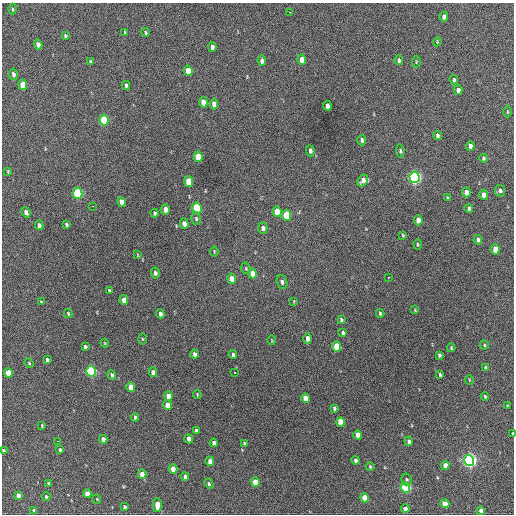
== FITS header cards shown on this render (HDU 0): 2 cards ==
NAXIS1  =                  512 / Axis length
NAXIS2  =                  512 / Axis length

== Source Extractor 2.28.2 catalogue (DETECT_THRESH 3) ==
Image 512 x 512 px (HDU 0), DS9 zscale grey, 1 PNG px = 1 image px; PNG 516 x 516 px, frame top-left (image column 1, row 512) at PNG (2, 3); each listed source drawn as its Kron ellipse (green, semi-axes under 4 px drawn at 4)
Background 697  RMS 19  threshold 57.7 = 3 sigma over >= 5 px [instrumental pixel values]
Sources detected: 145; all 145 listed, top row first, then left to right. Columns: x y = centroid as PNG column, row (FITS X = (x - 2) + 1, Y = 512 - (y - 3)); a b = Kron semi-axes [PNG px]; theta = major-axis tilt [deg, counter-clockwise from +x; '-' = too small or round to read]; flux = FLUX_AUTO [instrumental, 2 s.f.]
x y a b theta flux
12 9 5 3 - 1300
290 12 3 2 - 2900
444 17 5 4 - 5400
125 32 4 3 - 1200
145 32 4 3 - 1700
65 36 3 3 - 1600
437 42 4 3 - 1000
38 44 5 4 - 7000
212 47 5 3 - 4200
302 60 5 4 - 15000
399 60 5 3 - 2900
90 61 4 3 - 1700
262 61 5 4 - 5000
416 62 6 3 88 1200
188 71 5 4 - 23000
13 74 6 4 -80 4400
454 80 5 3 - 1800
23 85 5 4 - 30000
126 85 4 3 - 2000
458 90 5 4 - 6300
203 102 5 4 - 14000
214 104 5 4 - 9900
327 106 5 4 - 5100
507 112 6 3 90 1200
104 120 5 4 - 69000
437 135 4 3 - 3000
362 140 5 4 - 2700
470 146 4 4 - 5600
310 151 5 4 - 3400
400 151 7 4 -84 2200
198 157 5 4 - 38000
483 158 4 3 - 1800
8 171 3 3 - 1100
414 177 6 5 - 390000
363 180 6 5 - 8200
189 182 5 4 - 40000
500 191 6 5 - 3300
466 192 5 4 - 9000
78 193 5 4 - 120000
484 195 5 4 - 7100
447 198 3 2 - 1300
122 202 5 4 - 8500
92 206 3 2 - 6500
197 208 5 4 - 91000
469 208 4 3 - 2300
165 209 5 4 - 12000
26 212 5 4 - 4700
277 212 5 4 - 26000
155 213 4 4 - 1900
286 215 5 4 - 45000
196 218 6 4 -75 2100
418 220 5 4 - 8500
66 224 4 3 - 2100
184 224 5 4 - 8600
39 225 5 4 - 4600
263 228 6 4 -89 5000
403 235 4 3 - 1300
478 240 5 3 - 3600
417 244 5 2 - 1100
495 249 5 4 - 25000
214 251 5 3 - 1200
138 255 4 2 - 850
246 268 6 4 -72 1600
155 273 5 4 - 3300
253 274 5 4 - 12000
388 278 3 2 - 2900
232 279 5 4 - 14000
282 282 7 5 -69 3400
109 291 4 3 - 1600
124 300 5 4 - 12000
294 301 4 3 - 940
41 302 3 2 - 1200
415 310 3 3 - 960
68 313 5 3 - 1300
380 313 4 3 - 1800
160 314 4 3 - 4400
341 320 4 3 - 1900
343 333 4 3 - 2800
308 338 5 4 - 8100
142 339 5 4 - 1300
272 340 4 3 - 900
105 343 4 4 - 1100
484 345 4 4 - 1400
337 346 5 4 - 45000
85 347 4 3 - 2300
451 348 4 3 - 1400
194 354 4 3 - 4900
233 355 4 4 - 3200
439 355 4 3 - 2200
47 360 4 3 - 2700
29 363 5 3 - 1200
485 367 4 3 - 1800
91 371 5 4 - 160000
153 372 5 4 - 6400
8 373 5 4 - 22000
235 373 3 3 - 2600
112 375 5 4 - 2900
440 375 4 3 - 1900
469 380 4 3 - 1000
131 387 5 4 - 21000
197 394 4 3 - 1200
168 396 5 4 - 12000
485 396 4 3 - 1400
305 398 5 4 - 19000
167 405 5 4 - 13000
507 406 4 2 - 980
334 408 4 3 - 2200
135 417 4 3 - 2300
340 422 5 4 - 27000
42 426 3 3 - 1100
196 431 4 3 - 3500
513 433 3 2 - 1200
358 435 4 4 - 12000
103 439 4 4 - 6400
189 439 4 4 - 7500
57 441 2 2 - 6000
409 441 4 4 - 3600
214 443 4 4 - 4700
244 443 4 3 - 1500
3 450 4 3 - 1800
60 450 3 3 - 1800
356 460 4 3 - 4100
469 460 5 5 - 480000
210 461 5 4 - 7200
445 465 4 4 - 8600
370 466 4 3 - 1500
173 469 4 4 - 12000
142 474 4 4 - 11000
185 476 4 3 - 3600
407 479 6 5 - 2100
255 482 5 4 - 20000
48 483 3 3 - 1500
209 484 5 4 - 2100
405 488 5 4 - 160000
87 494 4 4 - 15000
18 495 4 4 - 7200
46 497 4 3 - 1400
365 498 4 4 - 29000
97 499 5 3 - 950
445 504 4 4 - 17000
157 505 7 4 -89 15000
125 507 3 3 - 2000
405 509 4 4 - 9800
34 510 3 3 - 2000
481 511 4 4 - 9000
At the frame edge (FLAGS 8, measured only in part): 2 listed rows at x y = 513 433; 3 450